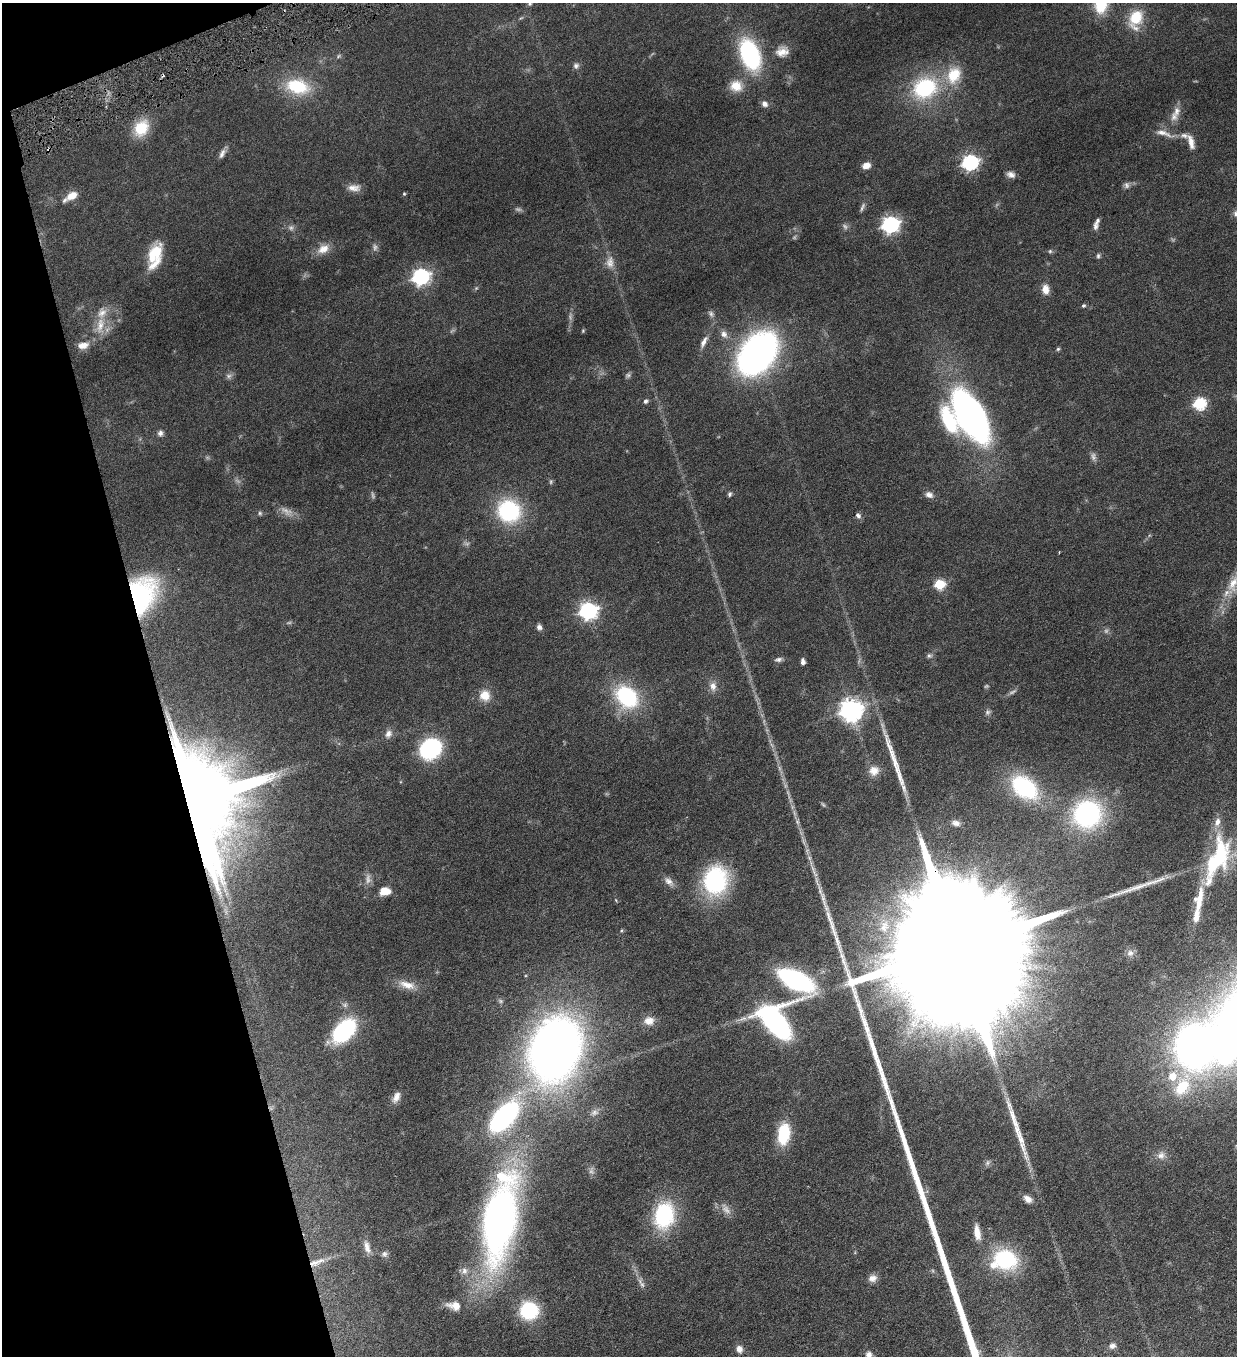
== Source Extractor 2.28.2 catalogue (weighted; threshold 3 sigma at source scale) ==
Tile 5 of 4 x 4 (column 1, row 2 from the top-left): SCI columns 281-1515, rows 2712-4065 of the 5372 x 5421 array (HDU 1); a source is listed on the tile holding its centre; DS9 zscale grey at full resolution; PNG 1239 x 1358 px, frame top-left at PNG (2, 3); no overlay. Shown black and unused: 13% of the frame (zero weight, under 3 of 6 exposures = <1% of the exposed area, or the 3 px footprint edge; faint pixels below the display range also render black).
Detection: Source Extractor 2.28.2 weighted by HDU 2 'WHT'; one run over the whole footprint, this tile lists its part. Background 0.0454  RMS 0.0039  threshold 0.0159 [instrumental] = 3 sigma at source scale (4.09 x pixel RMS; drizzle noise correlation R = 1.36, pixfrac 0.8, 0.05/0.05 arcsec/px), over >= 5 px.
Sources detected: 165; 36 too faint to see at this stretch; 2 inside a brighter object's white glare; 2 cosmic-ray / hot-pixel residue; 3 long thin detections or spike segments (spike, bleed or trail) — not listed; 9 inside a brighter listed object's ellipse — not listed separately; the other 113 listed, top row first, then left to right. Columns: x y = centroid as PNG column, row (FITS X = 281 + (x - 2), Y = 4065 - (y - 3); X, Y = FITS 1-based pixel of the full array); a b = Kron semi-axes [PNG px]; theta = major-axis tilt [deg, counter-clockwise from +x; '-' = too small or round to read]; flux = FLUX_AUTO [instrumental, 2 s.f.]
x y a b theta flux
1101 3 22 14 85 16
530 4 6 5 - 0.7
1136 19 24 16 73 12
782 51 16 13 13 4
750 55 26 14 -70 54
338 56 8 5 29 0.67
576 66 9 8 - 1.2
954 75 25 18 69 12
736 86 17 15 -7 5.9
297 87 31 19 -11 18
925 88 31 25 28 32
764 104 8 7 - 1.7
1176 111 17 10 75 3
141 128 19 14 57 12
1164 133 30 8 -18 3.5
222 153 15 6 61 1.7
970 162 7 6 - 100
866 166 9 7 19 2.7
1011 175 10 7 -17 1.8
1127 185 9 9 - 1.3
354 188 16 9 -3 2.8
404 194 4 4 - 0.46
71 196 16 7 31 4.9
890 224 7 6 - 140
1095 227 9 7 90 1.2
323 249 18 11 30 4.3
1050 251 6 5 - 0.61
156 252 27 12 69 8.3
1098 256 7 5 75 0.76
610 262 18 13 -88 3.7
421 276 8 7 - 120
1045 289 13 9 -84 3.2
1083 306 5 4 - 0.71
100 325 31 14 79 8.1
583 331 5 4 - 0.42
724 334 12 9 -63 2.1
704 342 18 6 63 2.4
83 345 16 10 13 3.6
1058 349 5 5 - 0.57
757 353 34 22 52 180
628 375 9 6 47 0.89
646 401 7 5 44 0.91
1199 403 6 6 - 48
971 416 45 22 -60 150
160 433 9 8 - 1.4
551 482 7 5 88 0.65
730 494 6 5 - 0.72
929 495 11 8 -24 1.9
509 511 24 22 -38 35
260 513 7 6 - 0.72
858 515 8 6 -50 1.2
1059 552 3 3 - 0.25
940 584 6 5 - 25
1233 584 31 14 70 9.6
142 595 38 27 75 56
588 610 7 7 - 140
539 627 8 6 -66 1.3
929 656 9 7 -4 0.97
778 659 10 6 11 1.2
803 662 6 4 -87 1.3
713 686 13 9 -85 2.6
485 695 14 13 - 5.4
627 697 21 16 -45 38
851 710 8 8 - 300
988 712 8 7 - 1.1
388 734 12 9 69 2.2
430 749 16 13 39 50
874 771 15 13 25 3.8
1024 787 30 19 -39 37
196 803 21 19 81 7700
1087 814 31 29 39 57
956 823 10 7 -13 1.7
1217 859 61 24 67 36
813 870 24 5 -70 3.4
715 880 31 26 79 40
669 881 15 8 -43 2.3
385 891 13 9 7 4.4
616 900 6 3 -54 0.32
1196 916 16 8 79 4.3
884 926 22 16 77 8.8
621 930 6 4 70 0.4
955 945 84 24 -75 50000
1130 953 10 9 - 1.7
796 980 23 12 -28 88
407 985 25 10 -14 5.1
501 1001 8 5 -27 0.75
742 1019 19 6 19 2.4
649 1021 14 11 9 3.4
775 1021 31 21 -49 88
344 1031 21 12 46 52
1193 1046 36 26 85 200
555 1049 45 32 70 370
1172 1076 10 9 - 5.6
396 1097 14 8 63 2.4
594 1113 12 8 25 1.8
504 1116 30 14 50 76
784 1134 22 12 83 16
1161 1155 13 11 16 2.7
1028 1199 11 7 -36 2.5
664 1215 26 19 79 36
500 1219 69 24 81 250
977 1232 19 7 -82 4.3
367 1247 17 7 -75 2.4
384 1254 7 7 - 0.91
1005 1260 27 21 1 33
317 1262 25 8 20 4.5
464 1271 11 9 68 2.3
872 1278 11 9 28 2.3
454 1306 17 10 -11 4.5
529 1310 13 12 - 35
1112 1346 9 8 - 1.5
739 1349 9 7 -72 2.3
869 1354 8 8 - 1.7
Overlapping masked pixels (flux is a lower limit): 4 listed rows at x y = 142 595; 196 803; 955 945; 317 1262
Isophote crosses this tile's border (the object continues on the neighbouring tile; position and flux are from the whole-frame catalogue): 4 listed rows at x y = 1101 3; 530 4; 1233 584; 869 1354